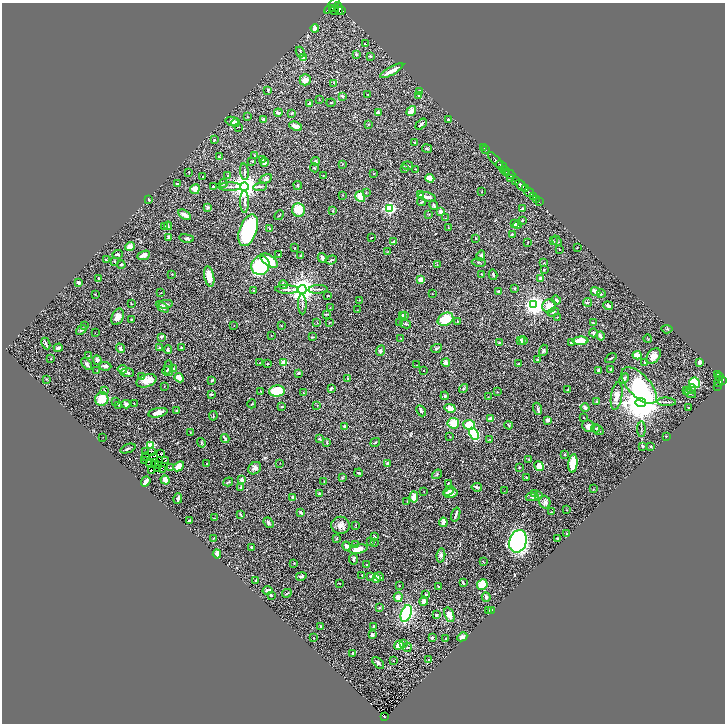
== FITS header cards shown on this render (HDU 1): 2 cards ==
NAXIS1  =                 1446
NAXIS2  =                 1443

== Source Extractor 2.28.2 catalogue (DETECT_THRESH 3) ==
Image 1446 x 1443 px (HDU 1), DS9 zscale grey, zoomed out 1/2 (1 PNG px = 2 x 2 image px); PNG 727 x 726 px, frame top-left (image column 2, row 1442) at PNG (2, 3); each listed source drawn as its Kron ellipse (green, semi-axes under 4 px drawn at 4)
Background 0.617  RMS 0.033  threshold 0.0981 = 3 sigma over >= 5 px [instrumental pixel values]
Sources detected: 477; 45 cannot appear on this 1/2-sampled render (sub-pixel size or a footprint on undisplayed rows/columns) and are neither listed nor drawn; the other 432 listed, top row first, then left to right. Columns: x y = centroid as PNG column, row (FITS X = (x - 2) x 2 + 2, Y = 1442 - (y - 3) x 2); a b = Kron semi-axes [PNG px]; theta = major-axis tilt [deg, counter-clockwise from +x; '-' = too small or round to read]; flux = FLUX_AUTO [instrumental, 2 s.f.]
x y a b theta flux
332 5 10 3 47 4000
339 8 6 4 -73 2600
332 9 2 1 - 570
334 10 4 3 - 920
342 10 4 2 - 1400
315 28 4 3 - 22
365 44 3 2 - 3.2
300 52 5 2 - 6.9
356 55 3 3 - 8.1
370 56 3 3 - 8.4
304 57 3 3 - 43
392 71 13 3 29 57
305 80 5 5 - 35
333 83 3 2 - 2.4
268 90 3 2 - 5.3
420 91 3 3 - 5.6
368 94 3 2 - 3.2
342 96 3 2 - 9.5
419 96 3 3 - 9.5
320 100 3 2 - 2.3
310 103 3 3 - 19
331 103 4 2 - 4
411 111 5 3 - 94
278 113 4 3 - 14
292 113 4 2 - 6.7
378 113 4 3 - 14
248 117 2 2 - 3.8
263 119 3 3 - 12
449 120 3 3 - 13
232 121 6 4 -13 30
236 122 4 4 - 9.2
368 124 2 2 - 5.1
421 124 7 2 42 15
295 126 7 4 -23 24
238 127 2 1 - 3.1
214 140 3 2 - 4.9
415 143 4 2 - 6.8
484 148 2 1 - 7.3
427 149 5 2 - 5.4
486 150 3 1 - 19
254 156 2 2 - 3.5
219 157 3 2 - 7
262 159 3 2 - 3.6
495 160 10 2 -48 1000
252 161 2 2 - 2.6
315 161 4 3 - 8.7
265 162 4 4 - 15
343 164 3 2 - 2.8
408 166 5 2 - 6.4
501 166 6 2 -37 1300
314 168 4 3 - 5.7
404 168 4 2 - 9.9
415 169 3 3 - 4
505 170 4 2 - 370
188 172 3 2 - 2.7
244 172 8 2 -84 8.2
374 173 2 2 - 2.9
506 173 3 2 - 240
510 174 5 2 - 260
203 176 2 1 - 2.6
228 176 4 3 - 6.6
323 176 3 2 - 2.5
430 178 4 4 - 70
510 178 3 2 - 180
266 179 6 3 30 18
516 181 4 3 - 1300
177 183 2 2 - 8.1
223 184 5 3 - 7.3
298 185 4 2 - 9.8
521 185 6 3 -51 2700
214 186 3 2 - 5.7
230 187 11 2 0 14
244 187 4 4 - 7100
260 187 7 2 8 8.4
195 189 5 4 - 35
526 189 2 1 - 460
482 192 2 1 - 2.6
529 192 5 2 - 1100
366 193 2 2 - 2.4
420 194 3 3 - 5.9
342 195 2 2 - 2.1
533 196 2 1 - 96
360 197 6 4 -54 87
427 197 9 3 -14 28
536 199 3 2 - 200
149 200 3 3 - 4.5
245 202 11 3 90 14
421 202 4 2 - 5.7
539 202 2 1 - 50
434 205 5 3 - 7
208 207 3 3 - 11
390 208 3 3 - 920
523 209 2 2 - 40
298 210 7 6 - 120
332 211 3 3 - 4.1
441 212 2 2 - 70
185 215 7 3 -32 29
279 215 5 2 - 5
429 215 3 2 - 3.1
446 218 2 2 - 2.3
522 220 3 2 - 3.5
514 224 3 3 - 9.2
517 225 4 2 - 4.7
168 226 4 2 - 5.6
165 227 4 3 - 14
448 227 3 2 - 2.3
270 229 3 2 - 6.3
248 230 16 8 70 680
512 234 2 2 - 11
169 237 3 3 - 23
186 238 7 4 -9 12
371 238 2 1 - 3.2
476 238 2 2 - 3.9
553 241 3 2 - 3.5
557 241 6 2 -49 6.1
394 242 4 3 - 19
528 242 2 1 - 2.6
130 246 5 4 - 48
577 247 2 2 - 2.3
295 248 2 1 - 3
559 249 2 1 - 1.8
387 252 3 2 - 3.8
117 254 5 3 - 12
144 255 6 4 22 24
279 255 2 2 - 2.9
300 256 2 2 - 6.6
481 256 5 4 - 13
322 258 5 3 - 13
106 260 2 2 - 4.4
331 260 5 3 - 7.3
115 261 4 3 - 6.1
269 261 10 5 -34 170
479 262 7 2 -8 6.1
544 263 2 1 - 2.6
121 265 4 3 - 6.9
260 265 10 9 - 440
437 265 3 2 - 1.9
544 270 3 2 - 4.3
172 274 2 2 - 3.6
482 274 3 2 - 2
493 275 5 2 - 8.7
209 276 10 5 -78 91
99 278 3 2 - 8.9
540 279 3 3 - 12
421 280 3 3 - 70
79 283 3 3 - 16
283 285 4 3 - 11
514 288 3 2 - 4.1
287 289 12 3 -2 14
302 289 4 4 - 7500
318 289 9 2 3 11
254 291 3 3 - 6
499 292 4 2 - 9.4
596 292 5 2 - 75
161 293 3 1 - 2.3
95 294 2 1 - 2.2
432 294 2 1 - 1.6
601 294 4 3 - 4.7
328 296 2 1 - 4.1
359 300 2 1 - 3.8
556 300 5 4 - 19
587 302 4 3 - 7.8
131 303 2 2 - 2.5
166 304 7 3 11 14
302 304 10 2 -89 12
534 305 4 4 - 4000
549 306 7 6 - 79
608 306 5 3 - 11
162 307 7 4 -33 30
330 308 2 2 - 3
357 310 2 2 - 2.7
553 312 6 3 20 10
326 314 4 2 - 5.8
402 316 3 3 - 6.8
404 316 3 3 - 6.9
118 317 8 6 67 40
557 317 2 1 - 3.1
445 319 8 6 28 170
131 320 4 3 - 5
457 321 2 2 - 2.8
329 322 3 2 - 2.4
400 322 2 2 - 7
317 323 2 2 - 2.5
593 323 3 2 - 3.3
406 324 5 2 - 6.6
84 326 4 2 - 8.1
234 326 2 2 - 1.6
281 326 2 2 - 2.9
667 329 5 3 - 6.8
81 330 6 4 40 14
95 333 3 2 - 1.7
593 333 4 4 - 7.7
271 335 2 1 - 1.4
600 336 5 2 - 23
161 337 3 2 - 35
313 337 3 2 - 3.6
400 338 2 2 - 2.6
648 339 4 1 - 3
523 340 4 3 - 11
521 341 2 2 - 78
580 341 8 3 3 110
500 343 4 2 - 7.3
571 343 3 3 - 9.6
46 344 6 2 -64 12
181 347 3 3 - 7.6
58 348 4 2 - 21
120 348 5 3 - 18
160 348 3 3 - 10
436 348 6 3 26 8.2
168 350 4 3 - 11
544 350 6 3 73 9.6
380 351 5 4 - 15
637 355 4 4 - 67
89 356 3 2 - 2.7
653 356 9 6 51 37
611 358 6 2 35 4.5
51 359 3 2 - 2.7
537 359 3 3 - 10
97 360 5 3 - 23
645 362 2 2 - 7
700 362 4 4 - 18
260 363 3 2 - 3.5
284 363 2 2 - 170
446 363 4 3 - 30
87 364 7 3 -49 17
267 364 3 2 - 3
519 364 3 2 - 3.7
416 365 2 1 - 4.4
105 366 6 3 -5 16
169 368 8 4 -87 18
122 369 5 4 - 21
174 369 4 3 - 13
97 370 3 2 - 2.9
424 370 2 2 - 4.7
598 370 3 2 - 9.2
611 370 3 2 - 14
166 371 5 2 - 4.1
127 373 6 3 -5 20
298 373 3 2 - 6.7
718 374 4 2 - 260
720 376 2 2 - 240
142 377 3 2 - 3.3
179 378 5 3 - 54
624 378 5 4 - 14
46 379 3 2 - 2.7
348 379 2 2 - 2.1
212 380 3 2 - 7.4
723 380 3 2 - 430
146 381 10 6 18 66
719 381 5 3 - 580
694 383 5 5 - 200
164 386 2 1 - 2
639 386 23 11 -46 560
717 386 2 1 - 26
331 388 4 2 - 12
464 389 5 3 - 6.8
692 389 5 3 - 8.6
104 390 3 2 - 2.8
567 390 2 2 - 2
261 391 3 2 - 3.5
277 391 8 5 2 190
687 391 3 3 - 5.3
497 392 2 2 - 3.7
303 393 3 3 - 5.8
690 393 6 2 -32 6.2
211 394 4 2 - 5.4
445 396 4 3 - 7.3
617 396 14 5 81 51
488 397 2 1 - 1.9
102 399 7 6 - 110
115 402 4 3 - 5.6
597 402 2 2 - 40
641 402 5 5 - 22000
666 402 9 2 -2 11
126 404 4 3 - 24
134 404 2 2 - 2.4
252 404 4 2 - 3.3
119 405 3 3 - 3.6
317 406 2 1 - 1.5
282 407 3 2 - 5.8
689 407 3 2 - 4.1
450 408 5 3 - 73
585 408 4 3 - 14
538 409 6 3 -69 9.2
176 411 4 3 - 6.5
421 411 6 3 -63 13
158 413 10 4 11 37
213 416 5 1 - 3.3
584 417 2 2 - 3.7
490 419 3 2 - 13
548 420 3 3 - 18
453 423 6 5 - 100
469 425 6 5 - 110
509 425 4 2 - 5.6
588 426 6 5 - 22
345 427 2 2 - 37
596 428 4 3 - 7.9
641 429 8 2 90 6.6
598 430 6 3 -35 12
190 432 3 2 - 2.3
474 434 6 4 -60 450
103 437 2 1 - 1.6
450 437 2 2 - 2.1
666 437 2 2 - 3.4
225 438 4 2 - 7.2
319 439 4 3 - 5.9
489 439 3 2 - 3.7
375 442 5 2 - 6
201 443 5 3 - 6.8
327 443 4 2 - 4.1
151 445 3 3 - 270
642 446 4 3 - 5
651 446 3 2 - 3.3
128 448 8 3 20 11
145 452 3 1 - 3.5
152 452 2 1 - 2.5
160 453 2 1 - 2.7
565 454 3 2 - 5.8
145 456 3 1 - 2.3
154 458 2 1 - 1.1
529 459 3 2 - 4.5
145 460 2 1 - 10
166 461 2 1 - 2.3
150 463 3 1 - 1.1
155 463 2 1 - 1.8
280 463 2 1 - 1.4
573 463 9 4 84 130
207 464 2 2 - 4.7
388 464 4 3 - 19
159 465 3 1 - 2.3
179 466 6 4 42 71
539 466 5 4 - 45
519 467 3 2 - 3.5
171 468 4 2 - 3.2
255 468 7 5 41 23
158 469 2 1 - 3.1
162 470 2 1 - 1.4
151 471 2 1 - 3.5
359 473 4 2 - 6.8
437 474 5 3 - 6.5
526 477 2 2 - 5.2
342 478 3 3 - 5.3
165 480 4 3 - 44
242 480 3 2 - 28
146 481 5 2 - 25
228 482 5 2 - 7.6
324 482 3 2 - 2.6
448 483 3 2 - 5
241 487 3 2 - 11
477 487 5 3 - 7.6
593 489 3 2 - 2.6
424 491 2 2 - 3.5
449 491 6 3 35 13
504 491 2 1 - 1.5
451 493 7 4 10 35
535 493 3 3 - 4.4
319 494 3 2 - 12
538 495 4 3 - 8
293 497 3 3 - 8.3
414 497 5 4 - 66
532 497 6 3 -2 14
178 498 5 3 - 15
407 501 2 1 - 3.7
545 502 6 5 - 20
567 510 3 2 - 2.8
301 512 3 2 - 12
551 512 3 2 - 2.8
240 514 3 2 - 3.6
456 515 7 2 73 14
214 518 3 2 - 3
189 521 3 2 - 8.9
443 522 4 3 - 30
269 523 6 3 -51 9
340 525 9 8 - 37
355 525 4 2 - 3.4
567 534 4 2 - 4.2
374 536 3 2 - 6.1
214 538 3 2 - 1.8
337 538 4 2 - 3.3
557 538 3 2 - 3.1
518 541 11 8 72 1100
370 542 3 2 - 4.1
374 542 2 2 - 3.8
355 545 4 2 - 3.1
346 546 5 3 - 24
251 547 2 2 - 7.3
358 549 10 4 9 42
217 554 4 3 - 42
441 555 7 4 84 17
353 559 5 3 - 14
483 561 2 2 - 3
294 563 2 1 - 4.1
366 564 2 2 - 8.7
362 575 2 1 - 2.9
301 576 5 3 - 16
370 576 3 3 - 5.7
380 577 5 3 - 11
376 578 3 3 - 81
256 581 3 2 - 8.5
339 583 2 2 - 2.6
463 583 4 2 - 15
482 585 5 5 - 150
399 586 2 2 - 3.2
439 587 4 3 - 4
268 590 5 3 - 18
287 593 5 3 - 5.7
426 594 3 2 - 7.9
271 595 2 2 - 5.8
398 597 5 4 - 35
486 597 5 3 - 13
424 601 4 3 - 31
379 608 3 2 - 12
489 610 3 2 - 2.9
492 610 3 2 - 6.4
406 613 9 5 70 530
436 615 3 2 - 8.5
449 615 8 4 -70 43
321 627 4 2 - 6.8
374 627 3 2 - 11
372 635 3 2 - 23
462 637 5 3 - 16
314 638 2 1 - 2.9
432 638 4 2 - 10
445 638 2 2 - 13
404 643 3 3 - 6.7
399 645 5 4 - 54
407 647 4 3 - 10
353 653 4 3 - 5.6
429 660 3 3 - 7.7
393 661 2 2 - 2.4
378 663 7 3 -47 12
384 716 4 3 - 120
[45 sub-pixel or undisplayed-footprint detections neither listed nor drawn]